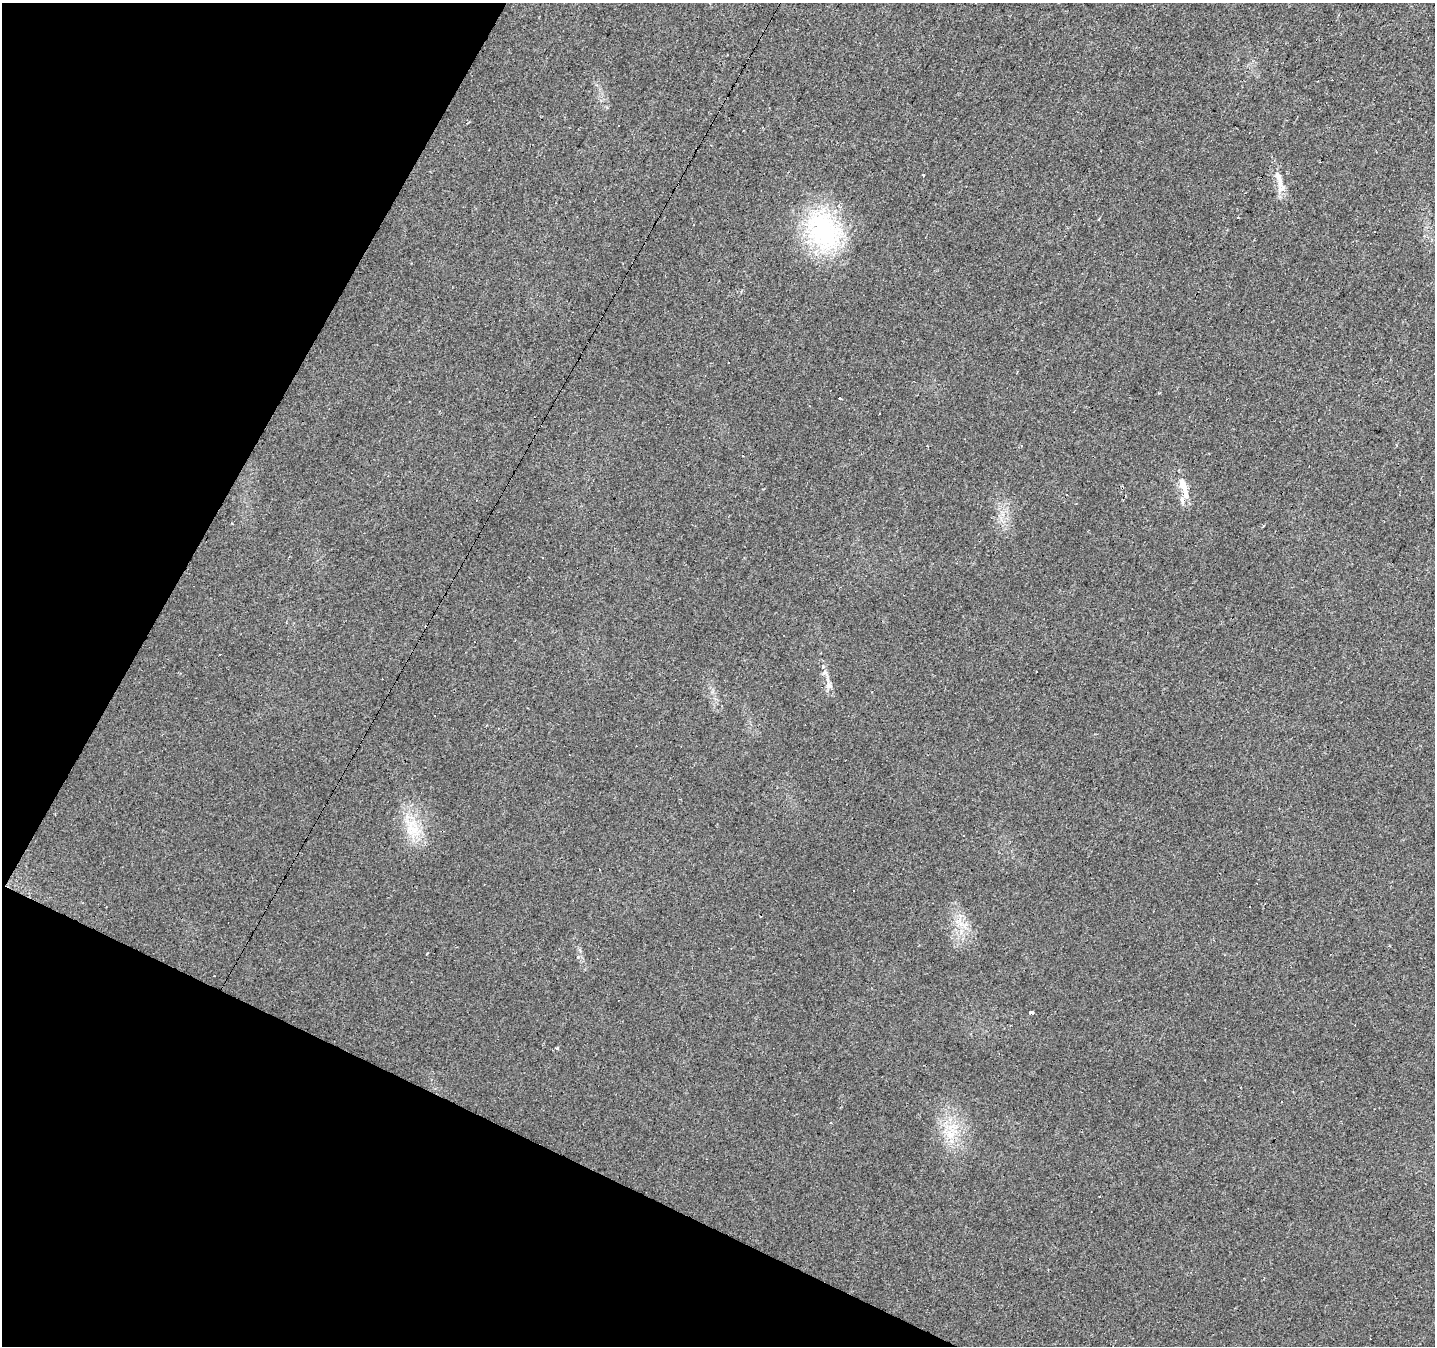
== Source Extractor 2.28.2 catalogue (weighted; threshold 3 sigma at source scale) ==
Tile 9 of 4 x 4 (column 1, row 3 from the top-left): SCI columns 1-1433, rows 1541-2884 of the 5734 x 5835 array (HDU 1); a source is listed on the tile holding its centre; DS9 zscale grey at full resolution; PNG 1437 x 1348 px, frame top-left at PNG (2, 3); no overlay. Shown black and unused: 23% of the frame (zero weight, under 2 of 3 exposures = <1% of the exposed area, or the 3 px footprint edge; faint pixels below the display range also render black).
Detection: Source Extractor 2.28.2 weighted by HDU 2 'WHT'; one run over the whole footprint, this tile lists its part. Background 0.0305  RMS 0.0062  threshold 0.0278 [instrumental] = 3 sigma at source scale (4.5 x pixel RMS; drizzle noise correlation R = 1.50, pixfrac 1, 0.0396/0.0396 arcsec/px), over >= 5 px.
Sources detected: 34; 16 cosmic-ray / hot-pixel residue — not listed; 1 inside a brighter listed object's ellipse — not listed separately; the other 17 listed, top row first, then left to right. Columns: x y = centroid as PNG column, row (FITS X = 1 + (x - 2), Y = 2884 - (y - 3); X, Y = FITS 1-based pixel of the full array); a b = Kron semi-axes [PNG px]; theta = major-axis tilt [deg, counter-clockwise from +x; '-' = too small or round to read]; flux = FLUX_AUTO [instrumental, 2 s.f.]
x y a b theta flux
923 175 3 3 - 2
1280 182 24 6 85 6.1
823 231 58 39 -71 74
839 398 3 3 - 3.1
1021 446 3 3 - 1.2
1185 491 23 11 -80 9
1263 526 3 2 - 0.73
828 685 11 5 66 2.4
414 829 22 11 34 11
599 870 3 3 - 0.89
427 954 3 2 - 0.94
578 957 5 4 - 1.2
1031 1012 3 3 - 8.7
557 1048 4 4 - 1
1282 1102 2 2 - 0.47
950 1134 12 11 - 8
1099 1197 3 3 - 1.6
Unlisted compact peaks at least as high as the median listed source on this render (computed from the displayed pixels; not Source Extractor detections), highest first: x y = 961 932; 823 666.